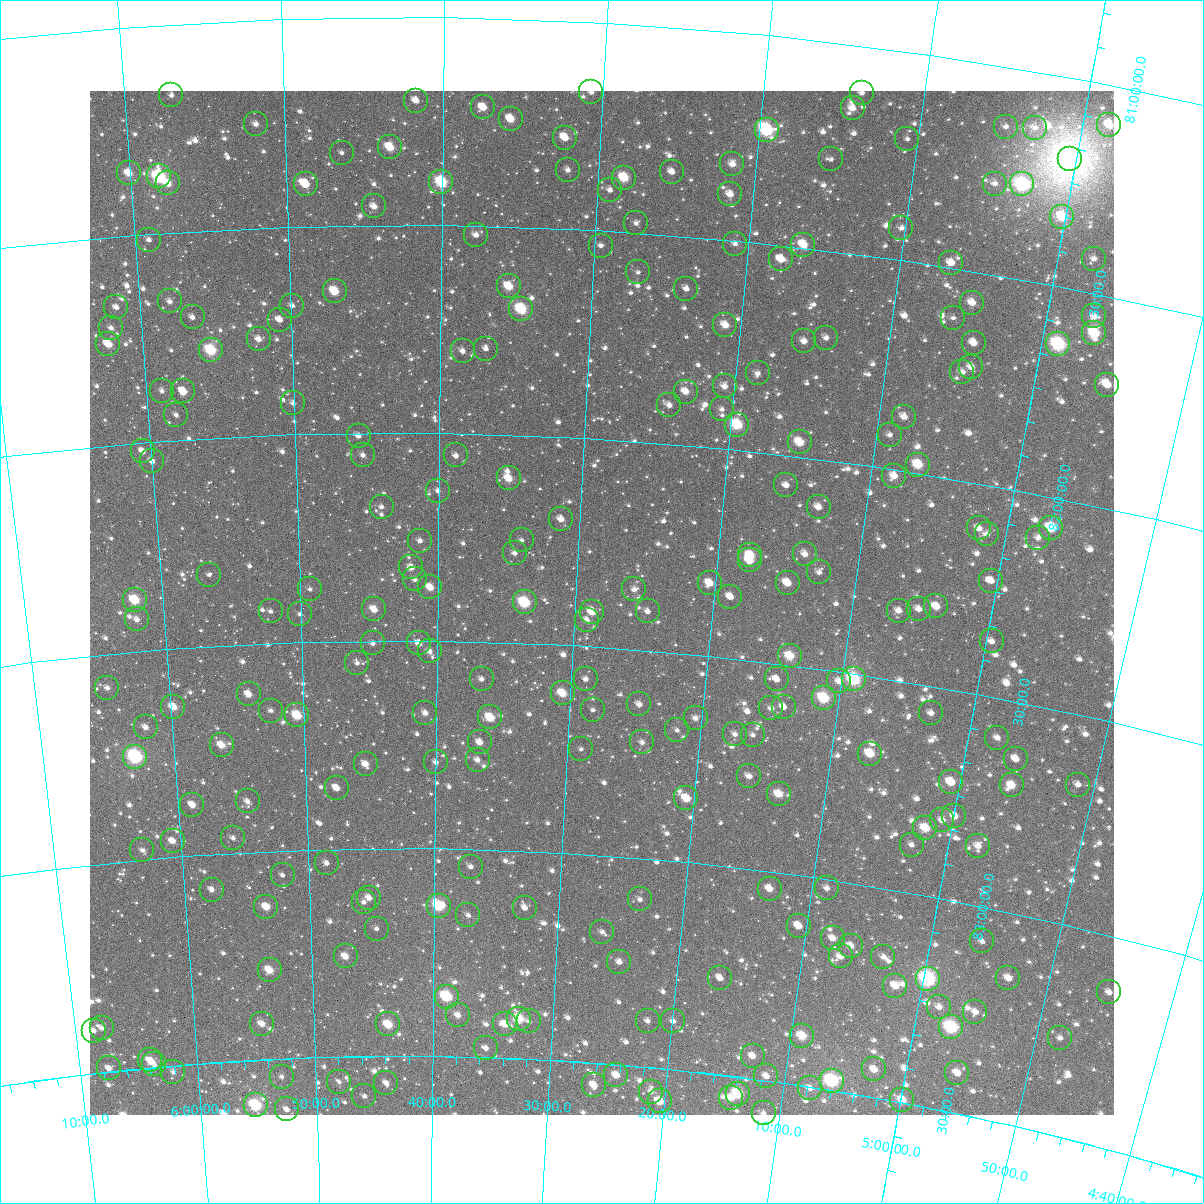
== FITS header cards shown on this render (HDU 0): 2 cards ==
NAXIS1  =                 1024
NAXIS2  =                 1024

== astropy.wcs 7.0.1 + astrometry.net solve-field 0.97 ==
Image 1024 x 1024 px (HDU 0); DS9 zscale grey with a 90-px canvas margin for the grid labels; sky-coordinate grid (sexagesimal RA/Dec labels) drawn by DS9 from the SOLVED WCS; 258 Tycho-2 reference stars matched to detected sources circled (green)
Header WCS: RA---TAN-SIP/DEC--TAN-SIP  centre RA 05:28:04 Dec +82:24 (82.02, +82.39 deg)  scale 8.66 arcsec/px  FOV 147.9' x 147.9'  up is +176 deg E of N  parity flipped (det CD > 0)
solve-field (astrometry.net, Tycho-2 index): VERIFIED the header's WCS against the Tycho-2 star catalogue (verified at 6 index scales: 16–258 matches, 0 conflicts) and refined it, rather than solving blind
Solved WCS: RA---TAN-SIP/DEC--TAN-SIP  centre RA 05:28:04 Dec +82:24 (82.02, +82.39 deg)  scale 8.66 arcsec/px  FOV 147.9' x 147.9'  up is +176 deg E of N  parity flipped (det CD > 0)
The solver's refit moves the header's centre by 0.39 arcsec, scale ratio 1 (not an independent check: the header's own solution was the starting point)
Tycho-2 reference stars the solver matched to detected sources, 258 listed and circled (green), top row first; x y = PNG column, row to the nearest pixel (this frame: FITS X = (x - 90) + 1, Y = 1024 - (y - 91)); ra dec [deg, ICRS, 3 dp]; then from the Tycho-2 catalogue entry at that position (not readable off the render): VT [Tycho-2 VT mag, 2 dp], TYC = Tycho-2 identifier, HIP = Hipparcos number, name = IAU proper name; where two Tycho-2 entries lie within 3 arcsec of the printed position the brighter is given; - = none
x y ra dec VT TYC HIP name
591 92 82.678 +81.168 11.94 4536-477-1 - -
862 93 78.469 +81.113 11.45 4523-519-1 - -
171 95 89.263 +81.171 11.71 4536-945-1 - -
416 101 85.427 +81.200 10.90 4536-937-1 - -
483 107 84.368 +81.215 10.28 4536-633-1 - -
853 108 78.583 +81.152 10.73 4523-426-1 - -
511 119 83.930 +81.241 9.99 4536-930-1 - -
256 124 87.958 +81.250 11.23 4536-553-1 - -
1109 125 74.587 +81.096 10.35 4523-661-1 - -
1006 127 76.172 +81.143 11.93 4523-676-1 - -
1035 128 75.717 +81.134 11.68 4523-836-1 - -
767 130 79.883 +81.227 8.21 4523-563-1 - -
565 138 83.061 +81.281 10.20 4536-502-1 - -
907 139 77.669 +81.208 12.55 4523-763-1 - -
390 147 85.840 +81.313 9.63 4536-389-1 - -
342 153 86.610 +81.325 11.49 4536-658-1 - -
831 159 78.822 +81.280 12.37 4523-598-1 - -
1070 159 75.086 +81.194 5.24 4523-1181-1 23265 -
732 164 80.374 +81.317 11.01 4536-452-1 - -
568 170 82.991 +81.358 11.53 4536-928-1 - -
672 172 81.325 +81.347 11.35 4536-800-1 - -
129 173 90.022 +81.351 10.03 4537-814-1 - -
159 176 89.547 +81.364 7.99 4536-346-1 28249 -
624 178 82.085 +81.369 9.33 4536-412-1 - -
441 182 85.015 +81.395 8.68 4536-807-1 - -
168 183 89.405 +81.382 10.41 4536-608-1 - -
306 184 87.199 +81.399 10.42 4536-565-1 - -
995 184 76.194 +81.283 11.67 4523-269-1 - -
1022 184 75.761 +81.274 7.98 4523-663-1 - -
610 190 82.299 +81.401 11.70 4536-966-1 - -
730 194 80.369 +81.390 10.48 4536-751-1 - -
374 206 86.101 +81.455 10.75 4536-760-1 - -
1062 217 75.046 +81.333 9.52 4523-465-1 - -
636 223 81.847 +81.476 12.45 4536-326-1 - -
901 228 77.563 +81.422 11.46 4523-745-1 - -
476 235 84.437 +81.522 11.23 4536-687-1 - -
149 240 89.778 +81.514 11.60 4536-662-1 - -
735 244 80.211 +81.507 11.52 4536-638-1 - -
803 245 79.104 +81.492 9.87 4523-687-1 - -
601 246 82.396 +81.536 12.06 4536-440-1 - -
781 259 79.439 +81.533 10.16 4523-517-1 - -
1094 259 74.420 +81.418 11.93 4523-155-1 - -
951 263 76.683 +81.488 10.75 4523-318-1 - -
638 272 81.761 +81.594 11.98 4536-810-1 - -
509 286 83.878 +81.643 9.61 4536-690-1 - -
686 289 80.944 +81.625 11.59 4536-531-1 - -
335 291 86.764 +81.658 9.80 4536-896-1 - -
170 301 89.503 +81.665 11.59 4536-586-1 - -
972 303 76.242 +81.575 10.59 4523-802-1 - -
292 306 87.475 +81.690 11.68 4536-486-1 - -
116 307 90.396 +81.670 11.24 4537-690-1 - -
521 309 83.656 +81.698 8.73 4536-293-1 26160 -
1094 316 74.234 +81.554 11.70 4523-215-1 - -
193 317 89.143 +81.707 11.62 4536-631-1 - -
953 318 76.512 +81.618 12.21 4523-714-1 - -
280 320 87.693 +81.723 11.16 4536-933-1 - -
725 325 80.247 +81.704 10.30 4536-297-1 - -
111 328 90.512 +81.719 11.34 4537-993-1 - -
1094 333 74.174 +81.594 9.05 4523-713-1 - -
826 338 78.553 +81.708 11.56 4523-169-1 - -
259 339 88.057 +81.768 10.87 4536-507-1 - -
804 341 78.911 +81.723 11.11 4523-242-1 - -
974 343 76.112 +81.669 10.77 4523-436-1 - -
108 344 90.579 +81.757 9.94 4537-682-1 - -
1058 344 74.724 +81.636 8.05 4523-422-1 23154 -
486 349 84.234 +81.795 11.67 4536-329-1 - -
211 350 88.868 +81.788 8.66 4536-906-1 28007 -
463 351 84.621 +81.803 12.41 4536-754-1 - -
971 367 76.087 +81.727 10.86 4523-822-1 - -
962 372 76.218 +81.743 11.01 4523-730-1 - -
758 373 79.628 +81.811 11.27 4523-351-1 - -
1107 385 73.795 +81.709 10.33 4523-507-1 - -
725 386 80.163 +81.851 10.97 4536-823-1 - -
162 391 89.739 +81.879 11.75 4536-603-1 - -
183 391 89.375 +81.884 10.47 4536-676-1 - -
686 392 80.813 +81.872 11.09 4536-602-1 - -
293 403 87.516 +81.924 11.91 4536-537-1 - -
669 405 81.075 +81.907 11.28 4536-657-1 - -
722 409 80.175 +81.906 12.14 4536-735-1 - -
176 415 89.527 +81.939 11.56 4536-490-1 - -
904 417 77.071 +81.871 10.76 4523-209-1 - -
737 425 79.887 +81.940 8.88 4523-378-1 - -
890 435 77.270 +81.919 11.64 4523-91-1 - -
359 436 86.399 +82.007 11.25 4536-770-1 - -
800 442 78.786 +81.965 9.66 4523-415-1 - -
143 451 90.146 +82.021 11.09 4537-657-1 - -
363 455 86.330 +82.053 11.89 4536-550-1 - -
456 455 84.706 +82.054 11.27 4536-497-1 - -
152 461 89.999 +82.046 11.12 4536-462-1 - -
918 465 76.707 +81.981 9.39 4523-783-1 - -
894 476 77.088 +82.016 10.56 4523-308-1 - -
509 478 83.776 +82.106 10.18 4536-693-1 - -
786 485 78.930 +82.072 11.35 4523-389-1 - -
438 491 85.021 +82.139 11.46 4536-697-1 - -
382 507 86.010 +82.178 12.12 4536-514-1 - -
819 507 78.322 +82.115 10.64 4523-600-1 - -
561 519 82.826 +82.198 10.79 4536-606-1 - -
979 528 75.490 +82.107 10.95 4523-448-1 - -
1051 528 74.243 +82.073 9.41 4523-345-1 - -
987 534 75.334 +82.117 11.53 4523-371-1 - -
1038 538 74.437 +82.103 11.17 4523-568-1 - -
522 540 83.509 +82.253 12.21 4536-355-1 - -
420 541 85.323 +82.260 11.63 4536-394-1 - -
515 553 83.626 +82.285 11.49 4536-308-1 - -
805 554 78.456 +82.231 10.93 4523-219-1 - -
750 555 79.419 +82.249 9.76 4523-256-1 24680 -
750 560 79.423 +82.262 10.16 4523-297-1 - -
411 567 85.478 +82.324 11.05 4536-303-1 - -
819 572 78.163 +82.270 11.72 4523-481-1 - -
209 575 89.133 +82.328 12.84 4536-411-1 - -
415 579 85.413 +82.353 11.78 4536-336-1 - -
991 581 75.114 +82.226 11.07 4523-325-1 - -
710 583 80.092 +82.326 10.48 4536-771-1 - -
788 583 78.699 +82.305 10.44 4523-388-1 - -
430 587 85.134 +82.372 10.31 4536-511-1 - -
310 589 87.318 +82.373 12.27 4536-934-1 - -
634 589 81.443 +82.356 11.36 4536-309-1 - -
730 597 79.699 +82.353 10.87 4523-251-1 - -
135 600 90.499 +82.376 9.01 4537-620-1 - -
525 602 83.414 +82.403 8.55 4536-627-1 - -
936 606 75.996 +82.310 10.15 4523-450-1 - -
374 609 86.154 +82.425 10.20 4536-970-1 - -
919 609 76.301 +82.323 11.39 4523-75-1 - -
271 611 88.042 +82.423 12.47 4536-975-1 - -
648 611 81.168 +82.407 11.27 4536-943-1 - -
899 611 76.646 +82.334 11.14 4523-514-1 - -
592 612 82.178 +82.417 10.15 4536-969-1 - -
300 614 87.513 +82.432 11.96 4536-515-1 - -
137 619 90.487 +82.423 11.12 4537-999-1 - -
587 620 82.268 +82.438 11.24 4536-451-1 - -
992 641 74.898 +82.369 11.15 4523-500-1 - -
373 643 86.186 +82.507 11.36 4617-2100-1 - -
419 643 85.333 +82.507 11.06 4617-2082-1 - -
430 651 85.131 +82.525 11.76 4617-2077-1 - -
790 656 78.495 +82.479 9.72 4523-82-1 24393 -
357 663 86.479 +82.554 12.25 4617-1991-1 - -
482 679 84.163 +82.590 11.47 4617-2146-1 - -
586 679 82.218 +82.580 11.50 4617-1910-1 - -
777 679 78.689 +82.539 11.17 4617-2010-1 - -
854 679 77.273 +82.514 8.19 4617-2075-1 23966 -
839 681 77.534 +82.524 10.85 4617-2076-1 - -
107 688 91.147 +82.581 11.22 4618-1003-1 - -
563 693 82.639 +82.617 9.63 4617-1871-1 - -
249 694 88.521 +82.621 10.70 4617-1830-1 - -
824 698 77.776 +82.569 8.82 4617-2035-1 - -
639 704 81.187 +82.631 11.56 4617-1809-1 - -
173 707 89.944 +82.640 10.19 4617-2240-1 - -
784 707 78.496 +82.602 11.35 4617-2174-1 - -
771 708 78.721 +82.610 11.50 4617-2171-1 - -
593 710 82.055 +82.652 12.16 4617-1927-1 - -
271 711 88.117 +82.662 11.86 4617-1774-1 - -
425 713 85.209 +82.674 12.02 4617-2187-1 - -
931 713 75.763 +82.565 11.47 4617-2020-1 - -
297 715 87.623 +82.676 9.23 4617-1746-1 - -
490 717 83.981 +82.682 9.57 4617-1691-1 - -
696 718 80.113 +82.653 11.52 4617-1837-1 - -
146 727 90.497 +82.683 11.01 4618-727-1 - -
677 730 80.441 +82.686 12.11 4617-1689-1 - -
735 734 79.344 +82.682 11.51 4617-1919-1 - -
753 735 79.007 +82.679 11.81 4617-1702-1 - -
997 738 74.466 +82.594 11.45 4617-1897-1 - -
480 742 84.163 +82.743 10.90 4617-1718-1 - -
642 742 81.082 +82.722 11.73 4617-1629-1 - -
222 745 89.083 +82.739 10.06 4617-1983-1 - -
581 749 82.234 +82.749 12.23 4617-1631-1 - -
870 754 76.763 +82.685 9.64 4617-1781-1 - -
135 757 90.737 +82.751 7.59 4618-753-1 28646 -
1016 759 74.049 +82.635 11.08 4617-1836-1 - -
478 760 84.201 +82.785 11.00 4617-1618-1 - -
436 762 84.999 +82.793 11.76 4617-1510-1 - -
366 764 86.345 +82.796 11.02 4617-2192-1 - -
749 776 78.984 +82.778 11.17 4617-1601-1 - -
951 782 75.165 +82.720 9.84 4617-1633-1 - -
1012 785 74.024 +82.700 10.03 4617-2177-1 - -
1078 785 72.801 +82.665 11.84 4617-1950-1 - -
337 788 86.910 +82.853 10.77 4617-1353-1 - -
779 794 78.382 +82.812 9.91 4617-1437-1 - -
686 798 80.141 +82.847 9.93 4617-1818-1 - -
248 801 88.645 +82.878 11.62 4617-1754-1 - -
192 805 89.718 +82.878 10.55 4617-1369-1 - -
954 816 74.979 +82.799 10.67 4617-1501-1 - -
942 820 75.196 +82.814 11.04 4617-1882-1 - -
925 828 75.488 +82.840 9.62 4617-1526-1 - -
233 838 88.966 +82.964 12.20 4617-1308-1 - -
173 841 90.157 +82.961 10.54 4618-905-1 - -
912 845 75.696 +82.885 11.60 4617-2257-1 - -
978 846 74.426 +82.859 10.97 4617-1786-1 - -
142 850 90.760 +82.977 11.78 4618-1291-1 - -
327 863 87.137 +83.034 12.22 4617-1123-1 - -
471 867 84.281 +83.042 11.46 4617-1426-1 - -
283 875 88.025 +83.059 11.79 4617-1642-1 - -
827 888 77.204 +83.021 11.08 4617-1337-1 - -
770 889 78.322 +83.041 10.45 4617-1687-1 - -
212 890 89.452 +83.085 10.78 4617-982-1 - -
369 898 86.309 +83.119 10.85 4617-1265-1 - -
640 899 80.877 +83.099 11.90 4617-1581-1 - -
364 902 86.416 +83.129 11.52 4617-1118-1 - -
439 906 84.907 +83.140 8.97 4617-957-1 - -
266 907 88.377 +83.133 9.87 4617-978-1 - -
525 908 83.172 +83.138 11.41 4617-1728-1 - -
468 915 84.308 +83.159 12.10 4617-1173-1 - -
799 926 77.656 +83.120 10.37 4617-1686-1 - -
377 929 86.163 +83.193 11.98 4617-1540-1 - -
602 932 81.592 +83.184 11.70 4617-1117-1 - -
833 938 76.940 +83.138 11.07 4617-962-1 - -
982 941 73.978 +83.082 11.64 4617-1932-1 - -
851 946 76.560 +83.149 10.55 4617-1839-1 - -
346 956 86.803 +83.259 10.38 4617-956-1 - -
841 956 76.723 +83.178 10.98 4617-1254-1 - -
883 957 75.878 +83.162 11.21 4617-780-1 - -
619 962 81.190 +83.253 11.25 4617-1479-1 - -
270 970 88.373 +83.286 9.69 4617-901-1 - -
720 978 79.101 +83.269 10.94 4617-682-1 - -
1008 978 73.315 +83.156 10.71 4617-1149-1 - -
928 979 74.905 +83.196 7.64 4617-1694-1 23206 -
895 986 75.528 +83.227 10.27 4617-2168-1 - -
1109 992 71.268 +83.133 11.28 4617-1236-1 - -
447 997 84.715 +83.356 8.66 4617-1069-1 - -
939 1007 74.569 +83.257 10.92 4617-959-1 - -
975 1012 73.825 +83.251 11.54 4617-717-1 - -
458 1015 84.472 +83.401 11.12 4617-1411-1 - -
519 1019 83.194 +83.404 9.10 4617-1014-1 25989 -
529 1021 82.983 +83.410 12.05 4617-2206-1 - -
648 1021 80.505 +83.389 11.99 4617-1184-1 - -
673 1021 79.977 +83.384 11.22 4617-426-1 - -
262 1024 88.589 +83.414 10.54 4617-973-1 - -
388 1024 85.932 +83.424 9.40 4617-1114-1 - -
505 1024 83.480 +83.419 10.11 4617-739-1 - -
951 1027 74.244 +83.299 8.13 4617-1097-1 23010 -
102 1028 91.940 +83.393 11.59 4618-358-1 - -
94 1031 92.105 +83.398 11.40 4618-641-1 - -
802 1036 77.261 +83.381 9.51 4617-1200-1 - -
1060 1038 72.011 +83.268 11.83 4617-877-1 - -
486 1048 83.868 +83.478 11.00 4617-632-1 - -
753 1056 78.236 +83.446 10.66 4617-1322-1 - -
150 1060 90.984 +83.483 10.48 4618-1140-1 - -
154 1064 90.913 +83.493 11.03 4618-1382-1 - -
109 1068 91.878 +83.492 10.86 4618-570-1 - -
874 1069 75.660 +83.433 10.46 4617-1090-1 - -
173 1072 90.521 +83.516 11.67 4618-1430-1 - -
957 1073 73.933 +83.404 10.29 4617-2115-1 - -
616 1075 81.067 +83.526 10.27 4617-859-1 - -
766 1076 77.892 +83.489 10.99 4617-2273-1 - -
282 1077 88.220 +83.543 11.81 4617-685-1 - -
832 1081 76.505 +83.477 7.89 4617-1976-1 - -
339 1082 86.994 +83.560 11.76 4617-2229-1 - -
386 1083 85.987 +83.565 11.28 4617-172-1 - -
594 1085 81.528 +83.554 10.28 4617-743-1 - -
810 1088 76.945 +83.503 10.88 4617-951-1 - -
651 1092 80.305 +83.558 11.33 4617-220-1 - -
738 1094 78.443 +83.540 8.80 4617-967-1 24374 -
364 1096 86.455 +83.596 12.43 4617-1832-1 - -
731 1098 78.581 +83.552 10.62 4617-450-1 - -
902 1100 74.964 +83.494 9.79 4617-940-1 - -
660 1101 80.096 +83.579 9.76 4617-675-1 - -
256 1105 88.808 +83.610 8.18 4617-788-1 27993 -
287 1109 88.140 +83.623 11.42 4617-886-1 - -
764 1113 77.844 +83.579 11.90 4617-834-1 - -